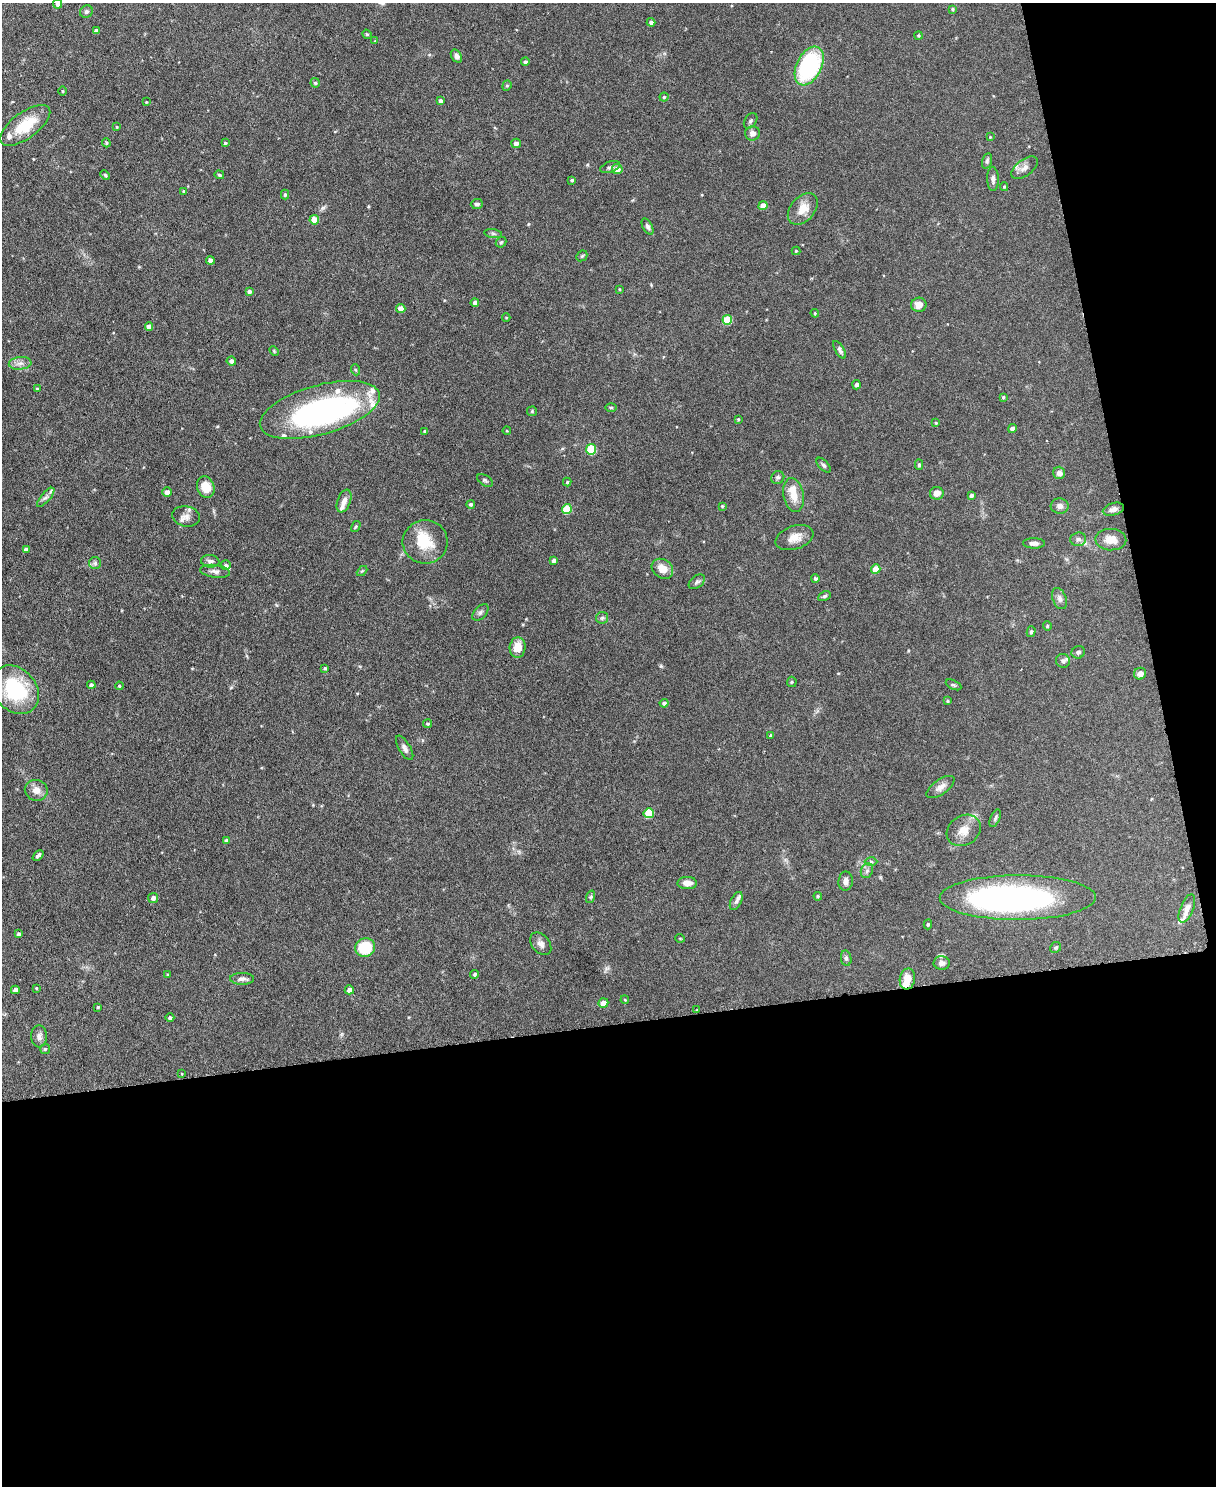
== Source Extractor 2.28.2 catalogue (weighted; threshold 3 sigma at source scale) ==
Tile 12 of 4 x 3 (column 4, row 3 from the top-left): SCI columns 3645-4858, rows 135-1618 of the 4863 x 4840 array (HDU 1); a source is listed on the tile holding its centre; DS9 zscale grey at full resolution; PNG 1218 x 1488 px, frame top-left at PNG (2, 3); each listed source drawn as its Kron ellipse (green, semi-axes under 4 px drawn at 4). Shown black and unused: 36% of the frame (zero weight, under 3 of 6 exposures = <1% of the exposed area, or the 3 px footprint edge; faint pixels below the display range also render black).
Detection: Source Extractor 2.28.2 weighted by HDU 2 'WHT'; one run over the whole footprint, this tile lists its part. Background 0.124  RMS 0.0043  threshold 0.0176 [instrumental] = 3 sigma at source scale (4.09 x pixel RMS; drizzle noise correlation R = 1.36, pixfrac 0.8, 0.05/0.05 arcsec/px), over >= 5 px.
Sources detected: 186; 3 inside a brighter object's white glare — neither listed nor drawn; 14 inside a brighter listed object's ellipse — not listed separately; the other 169 listed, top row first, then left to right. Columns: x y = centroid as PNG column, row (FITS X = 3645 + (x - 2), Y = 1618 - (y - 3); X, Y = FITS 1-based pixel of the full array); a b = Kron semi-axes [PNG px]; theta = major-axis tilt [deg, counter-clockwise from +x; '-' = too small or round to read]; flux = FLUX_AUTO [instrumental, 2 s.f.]
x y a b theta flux
58 4 5 4 - 1.6
952 9 4 3 - 0.46
86 12 6 6 - 0.87
651 22 4 4 - 1.2
96 30 4 4 - 0.84
367 34 5 4 - 0.52
918 35 4 4 - 0.44
375 41 4 4 - 0.33
456 56 7 5 -56 1.3
525 62 4 4 - 0.84
809 66 21 12 63 42
315 83 4 4 - 0.65
507 86 5 4 - 0.59
63 91 4 3 - 0.34
664 97 4 4 - 0.53
440 101 4 3 - 1.1
146 102 3 3 - 0.3
751 121 8 5 55 0.92
25 125 29 13 36 12
117 127 4 3 - 0.3
752 133 7 7 - 2.2
990 137 3 3 - 0.28
106 143 4 3 - 0.46
225 143 3 3 - 0.54
516 143 5 4 - 1.7
987 161 8 5 76 0.84
610 167 10 5 20 0.94
1024 168 15 8 37 2.4
617 169 5 5 - 2.7
105 175 5 4 - 0.46
219 175 5 4 - 0.58
993 179 12 6 -89 1.4
572 180 4 3 - 0.53
1004 187 4 3 - 0.51
184 191 3 3 - 0.45
285 194 5 4 - 0.7
477 204 6 5 - 0.97
763 206 4 4 - 2.6
803 209 18 12 49 5.7
314 220 5 4 - 6.4
648 227 9 5 -62 0.96
493 234 9 4 -9 0.85
501 242 6 4 42 0.58
796 251 4 4 - 0.4
582 256 6 5 - 0.57
210 260 4 4 - 1.8
619 289 4 2 - 0.28
249 291 4 3 - 0.97
475 303 4 4 - 1.4
919 305 7 7 - 3.1
401 309 4 4 - 2.5
815 313 4 3 - 0.4
506 318 4 3 - 0.27
727 320 5 5 - 12
149 326 4 4 - 2
840 350 10 4 -58 1.1
274 351 5 3 - 0.41
231 361 4 4 - 1.6
20 363 11 6 5 1.9
356 370 6 3 -69 0.49
856 385 4 4 - 1.2
37 389 4 4 - 0.42
1003 397 4 4 - 0.5
611 407 6 4 0 0.53
320 410 62 24 16 100
532 411 5 5 - 0.44
738 419 4 3 - 0.41
936 423 3 3 - 0.38
1012 429 4 4 - 1.6
425 431 4 3 - 0.56
507 431 4 3 - 0.33
591 449 5 5 - 16
824 465 9 5 -47 0.94
919 465 5 4 - 0.73
1059 473 6 6 - 2
778 477 7 6 - 0.85
485 480 8 5 -31 0.8
567 482 4 4 - 0.56
206 487 11 8 -70 5.8
167 492 5 4 - 2
937 493 7 6 - 2.9
794 495 17 10 -80 5
971 495 3 3 - 0.94
46 497 12 4 49 1.2
344 501 12 6 68 2.5
471 504 4 4 - 0.77
722 506 3 3 - 0.37
1060 506 9 7 -2 1.7
567 509 5 5 - 12
1113 509 11 6 15 1.7
186 516 14 10 -9 2.7
356 526 6 3 58 0.47
794 538 20 11 19 4.4
1078 539 8 7 - 1.3
1111 540 15 10 -3 4.4
425 542 22 21 - 11
1034 543 11 5 -1 1.7
26 550 4 4 - 1.8
554 560 4 4 - 1.1
210 561 9 6 -6 1.3
95 563 6 6 - 0.98
226 565 5 5 - 0.83
662 569 11 9 -37 4.8
876 569 5 4 - 5
215 571 15 6 -8 1.6
362 571 6 3 44 0.44
815 578 4 4 - 0.7
697 582 9 5 38 1
824 596 7 4 27 0.74
1059 598 11 6 -69 1.5
480 612 10 6 46 1.1
602 618 6 5 - 0.8
1047 626 4 4 - 0.39
1031 632 5 4 - 0.63
518 648 10 8 84 5.1
1078 652 7 6 - 0.91
1063 661 7 6 - 1.4
325 668 4 4 - 0.48
1140 674 6 6 - 1.8
792 682 5 5 - 0.45
91 685 4 4 - 0.9
953 685 8 4 -26 0.65
119 686 4 3 - 0.39
15 690 27 21 -49 28
947 701 4 4 - 0.47
664 703 4 4 - 0.98
428 724 4 4 - 0.62
771 735 3 3 - 0.47
405 748 14 5 -59 1.6
940 787 16 7 35 2.4
36 790 11 10 - 3.1
649 813 5 5 - 14
995 818 9 4 66 0.83
964 830 18 14 32 5.1
227 840 4 4 - 1
38 855 6 3 44 0.99
871 862 6 4 -1 0.58
867 871 8 6 67 1.2
846 881 9 7 82 1.9
687 883 9 6 1 2.8
818 896 4 4 - 0.47
590 897 6 4 70 0.64
153 898 5 5 - 1.4
1018 898 78 22 0 110
736 901 9 5 64 1.1
1187 909 15 6 68 2.7
928 924 5 4 - 0.55
18 934 3 3 - 0.77
680 938 5 3 - 0.29
541 944 13 8 -51 2.1
365 947 10 9 - 14
1056 947 6 5 - 0.58
846 958 8 5 -81 0.84
942 963 8 6 1 1.5
475 974 4 4 - 0.67
168 975 3 3 - 0.46
242 979 12 6 0 1.7
907 979 10 7 79 6
36 988 3 3 - 0.35
15 990 4 4 - 1.8
349 990 5 4 - 1.8
625 1000 4 3 - 0.33
603 1003 5 4 - 3.7
98 1007 3 3 - 0.4
697 1010 2 2 - 0.31
170 1018 4 4 - 0.87
39 1036 11 8 89 1.8
45 1049 5 5 - 0.6
182 1074 3 2 - 0.35
Overlapping masked pixels (flux is a lower limit): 1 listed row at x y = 907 979
Isophote crosses this tile's border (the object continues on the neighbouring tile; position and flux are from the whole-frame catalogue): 1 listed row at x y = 58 4